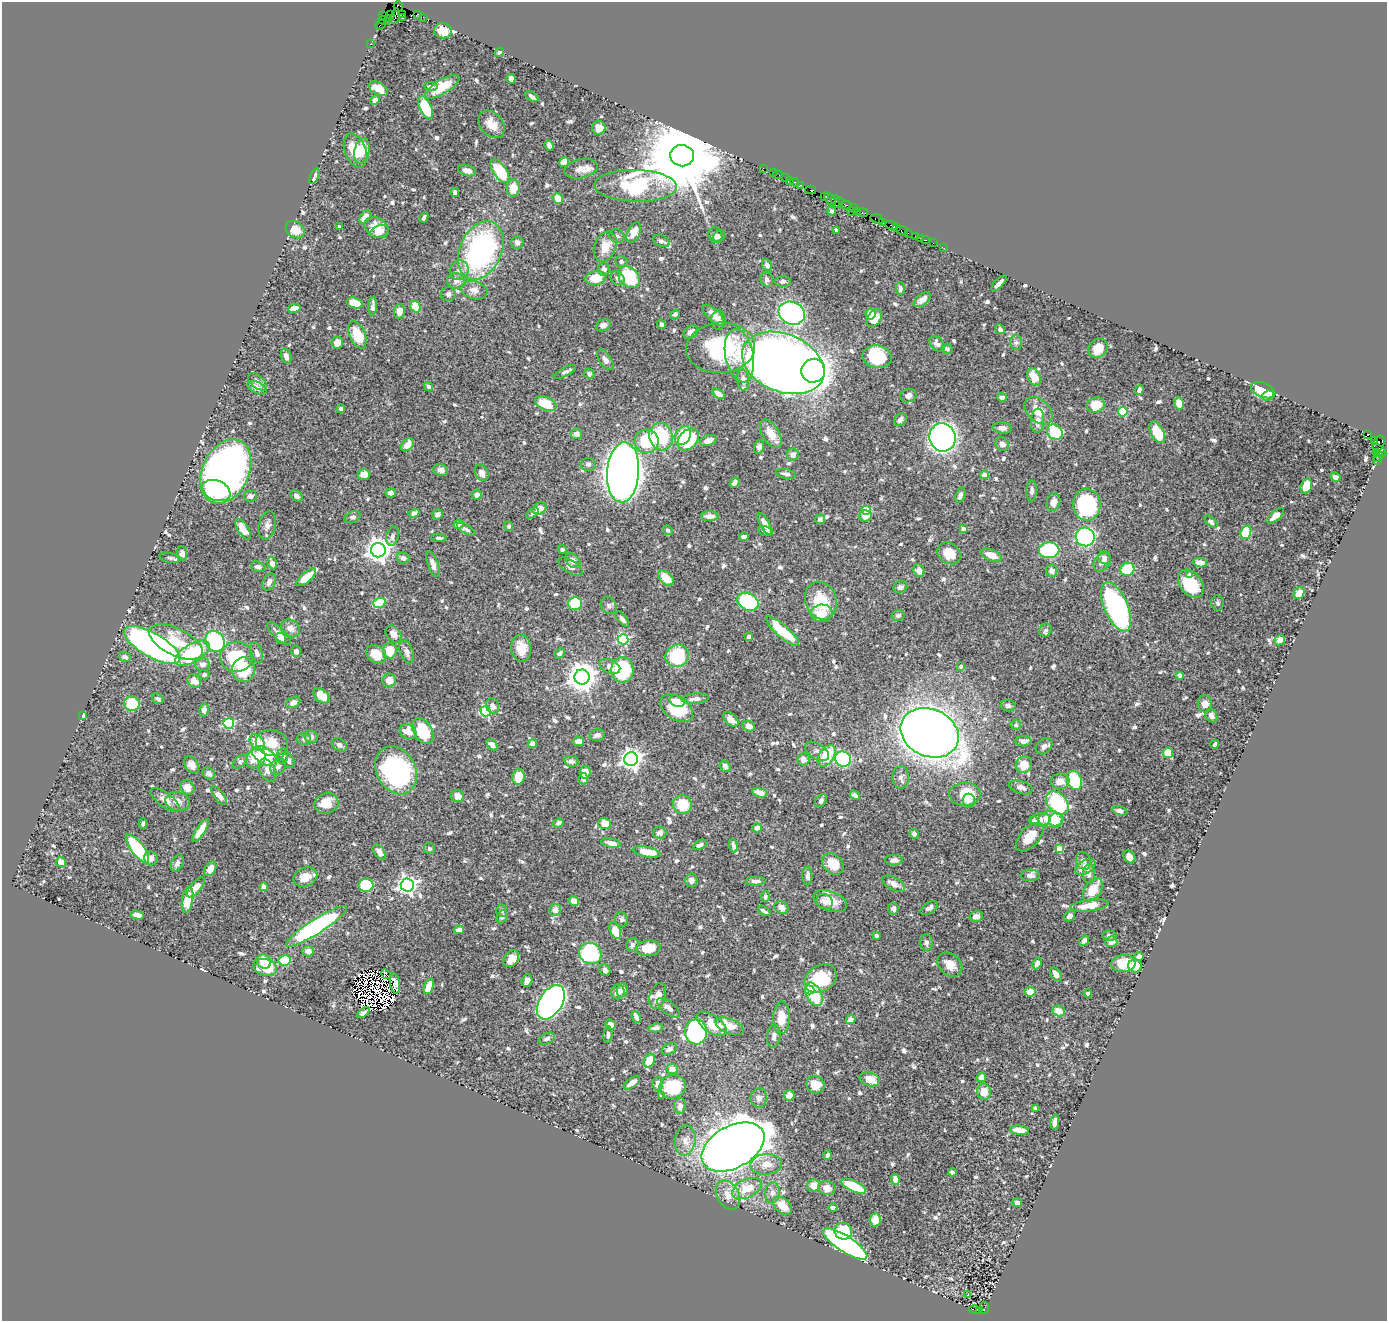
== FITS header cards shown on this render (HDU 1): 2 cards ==
NAXIS1  =                 1385
NAXIS2  =                 1319

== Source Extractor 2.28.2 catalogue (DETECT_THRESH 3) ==
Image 1385 x 1319 px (HDU 1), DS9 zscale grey, 1 PNG px = 1 image px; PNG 1389 x 1323 px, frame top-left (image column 1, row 1319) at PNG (2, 2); each listed source drawn as its Kron ellipse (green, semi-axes under 4 px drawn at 4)
Background 1.11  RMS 0.017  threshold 0.0517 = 3 sigma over >= 5 px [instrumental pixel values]
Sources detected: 802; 10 with non-positive FLUX_AUTO (blend fragments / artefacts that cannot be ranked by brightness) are neither listed nor drawn; of the other 792, the 500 brightest by FLUX_AUTO listed and drawn (292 fainter detections omitted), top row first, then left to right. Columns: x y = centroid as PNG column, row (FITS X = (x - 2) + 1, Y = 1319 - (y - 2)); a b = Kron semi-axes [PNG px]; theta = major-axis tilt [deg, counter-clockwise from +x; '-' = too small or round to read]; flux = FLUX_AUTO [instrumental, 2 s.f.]
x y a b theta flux
398 6 5 4 - 56
418 14 4 3 - 110
391 15 3 2 - 66
402 15 4 3 - 65
383 16 2 2 - 19
395 16 8 3 76 260
423 17 2 2 - 7.8
388 18 2 2 - 47
402 18 3 2 - 100
384 21 6 3 -14 81
381 25 6 4 39 140
443 31 9 7 -7 16
370 44 2 2 - 21
499 52 5 4 - 3
511 79 4 4 - 7.3
431 86 7 4 -7 3.3
442 87 19 7 31 35
378 89 10 6 -27 18
532 97 7 3 -37 4.2
375 100 5 4 - 5.7
426 108 12 6 -65 61
492 124 15 11 -51 15
599 128 7 6 - 9.2
549 145 5 4 - 5.1
355 151 18 10 -68 30
362 151 13 7 79 18
682 156 12 10 -7 21000
564 162 5 4 - 14
763 168 2 2 - 26
581 169 17 9 12 11
467 170 9 5 -17 7.3
500 171 14 6 -56 60
773 173 2 2 - 22
778 174 5 2 - 50
314 176 8 3 67 2.8
786 178 3 2 - 130
789 181 3 2 - 81
795 182 4 3 - 85
800 185 3 2 - 18
636 186 41 16 -1 170
513 188 9 6 85 17
811 190 5 2 - 40
455 192 4 3 - 4
824 196 2 2 - 29
558 198 5 5 - 13
830 199 7 4 -53 230
836 202 6 3 -83 120
839 202 5 3 - 240
846 205 5 3 - 240
853 208 4 3 - 56
832 211 4 3 - 2.8
851 211 2 2 - 54
858 211 3 2 - 110
863 213 5 3 - 130
365 217 7 4 55 15
424 217 5 3 - 3.7
877 219 7 3 -17 130
883 222 3 2 - 81
892 225 6 3 -16 260
339 227 4 3 - 2.9
376 227 13 9 -33 18
897 228 3 2 - 68
295 230 10 7 -35 17
836 230 4 3 - 3.2
902 230 6 2 -18 78
380 231 9 6 15 7.7
634 232 11 6 64 15
908 233 2 2 - 17
715 235 8 6 -66 4.5
617 236 8 6 -35 4.2
719 236 6 5 - 4.3
916 236 3 3 - 140
920 238 3 2 - 18
925 240 3 2 - 16
661 241 9 5 -22 5.3
517 242 6 6 - 4.6
933 243 2 2 - 7.6
605 247 15 10 68 18
944 248 3 2 - 9
481 250 30 21 66 250
621 261 6 5 - 3
767 265 6 4 -66 5.2
604 269 6 6 - 5.3
459 270 10 9 - 7.9
629 277 13 9 -46 85
596 278 10 7 9 25
617 278 8 6 -39 4.6
767 279 7 6 - 5.2
456 281 9 7 -15 7
783 281 8 5 2 3.6
999 283 10 3 46 5.1
900 289 6 4 -89 3.8
474 290 13 9 -15 8.9
448 294 7 7 - 3.5
922 300 10 5 38 6.9
355 303 8 5 -18 22
373 306 9 3 87 4.3
416 307 6 4 -57 24
294 308 6 4 13 12
399 311 7 5 86 10
792 313 13 11 -27 240
675 314 5 4 - 3.2
870 314 5 5 - 14
714 315 13 6 -44 12
874 318 9 6 53 17
719 320 10 7 -89 5.2
661 324 5 4 - 3.1
603 325 8 5 25 6.2
1000 329 5 4 - 4.2
691 332 8 6 34 8.7
357 335 14 8 -67 33
1016 342 7 6 - 3.3
337 343 6 6 - 11
937 344 9 6 -47 4.9
721 348 34 25 4 120
1098 348 10 8 51 19
947 349 5 5 - 3.4
286 356 7 5 -72 5.5
739 356 27 14 -79 28
877 357 15 11 -10 58
605 360 11 6 -56 5.5
783 363 43 29 -22 2300
813 371 12 11 - 400
565 372 12 4 26 4.3
589 374 5 5 - 3.3
1034 377 9 6 -61 18
743 380 10 6 -85 8.5
257 382 11 6 -40 4.5
429 386 4 4 - 2.9
257 388 10 5 -26 6.8
1139 390 5 3 - 3.5
1263 390 13 7 -21 46
718 394 7 4 -31 7.5
1268 395 6 5 - 18
908 396 8 6 15 4.8
1002 397 5 4 - 7.5
546 404 11 6 -24 29
1179 404 6 5 - 18
1096 405 9 7 15 26
341 409 4 4 - 3.6
1038 411 16 11 -43 18
1123 412 5 4 - 71
900 420 7 5 47 4.3
1038 421 12 6 85 7.8
1002 428 10 5 -8 5.3
1055 432 8 7 - 73
1157 432 12 6 -62 36
576 434 5 5 - 7.2
771 434 16 8 -58 18
1367 434 3 3 - 780
683 435 10 7 60 34
661 437 14 11 -71 67
942 437 14 13 - 550
688 439 12 9 47 72
708 440 9 5 19 9.3
646 441 12 11 - 56
1374 441 4 3 - 370
1379 443 8 5 64 240
1002 444 7 6 - 4.3
407 445 7 5 48 12
759 447 7 5 76 4.3
1379 450 8 4 -39 620
1376 452 4 2 - 59
793 455 6 6 - 7.1
1378 456 6 3 48 88
1377 461 3 2 - 41
588 464 7 6 - 3.5
441 470 7 6 - 6.7
226 471 34 23 64 770
623 472 30 16 86 2300
482 473 8 6 -62 7.1
364 474 6 5 - 12
786 474 10 4 -10 4.2
985 475 4 4 - 9.3
1336 477 5 4 - 5.4
735 483 6 4 51 4.1
1306 486 7 5 70 22
216 491 15 10 -23 50
1032 491 10 5 87 4.6
391 493 5 4 - 7.6
477 495 5 5 - 6
960 495 8 4 70 4.8
250 496 7 5 -4 4.1
296 496 7 5 -37 4.2
1053 502 9 6 73 8.4
1087 505 16 13 -86 130
539 508 7 5 32 12
866 510 4 4 - 40
414 513 5 4 - 4.4
532 513 7 4 45 3
437 514 5 5 - 3.7
710 516 8 5 2 9.1
865 516 6 5 - 11
1275 516 10 5 39 13
353 517 8 5 25 3.2
820 519 5 5 - 3.1
1211 522 8 4 -42 4.2
458 524 5 4 - 9.8
765 524 12 4 -61 11
267 525 14 8 76 7
509 526 5 4 - 2.9
243 529 11 5 -57 16
466 529 10 4 -30 3.4
963 529 4 3 - 5.9
668 530 5 4 - 3.5
766 531 7 5 -11 3
1246 532 7 5 71 58
392 536 10 6 75 3.9
744 536 5 3 - 4.4
1085 537 9 9 - 180
439 538 8 4 -4 3.3
378 550 7 7 - 1100
562 550 4 4 - 2.9
1049 550 10 7 4 120
949 553 12 10 -36 18
182 554 7 5 -84 5.5
991 555 11 5 -21 15
170 558 10 5 -11 2.9
403 558 6 5 - 5.7
1104 558 7 6 - 6
573 561 8 6 -43 7.3
1102 562 10 7 50 6.2
272 563 6 4 -67 7.3
1200 563 7 4 -9 7.3
433 564 13 5 -71 6.8
258 567 7 5 -17 4.7
570 567 14 6 -31 4.9
1127 569 7 6 - 52
919 571 6 5 - 9.3
1052 571 6 5 - 7.2
1190 575 4 4 - 3.2
306 577 12 5 41 21
666 578 9 6 -43 20
269 582 9 6 58 6.3
1191 584 15 11 -55 45
900 587 7 6 - 3.7
1299 593 6 5 - 12
821 601 19 15 -70 41
748 602 11 8 -28 110
379 603 6 5 - 70
575 603 7 6 - 45
1218 603 7 6 - 3.1
609 605 9 7 -59 3.7
1116 607 26 11 -67 310
822 613 11 8 5 18
898 615 6 5 - 2.9
622 619 9 4 -50 4.1
290 628 10 8 -37 8.5
1046 630 7 6 - 3.4
782 631 21 6 -42 51
279 634 15 5 -43 8.6
393 634 9 7 -54 9.9
749 637 4 4 - 4.2
281 639 6 5 - 7.6
623 639 5 5 - 120
1280 640 5 5 - 13
215 641 11 9 -56 140
176 642 29 13 -26 40
152 645 32 12 -30 480
521 648 13 10 -85 19
296 651 6 5 - 3.8
390 651 8 7 - 24
407 652 12 6 -70 7.2
192 653 19 9 30 100
257 653 10 6 -73 4.5
560 653 5 4 - 3.2
376 654 10 8 -37 18
677 656 12 11 - 61
125 657 6 5 - 3.3
236 657 16 15 - 71
203 665 7 6 - 6.8
610 666 11 6 -24 6.4
961 666 4 4 - 2.9
243 670 12 11 - 41
622 670 13 11 89 95
204 675 5 4 - 2.7
1180 675 4 3 - 4.1
582 677 7 7 - 1600
389 680 7 6 - 14
194 681 7 6 - 12
322 696 9 6 -40 13
158 699 6 4 -33 3
695 699 14 5 5 6.1
677 701 8 5 -24 8.9
293 702 7 5 28 5
132 704 8 7 - 50
1205 704 8 7 - 9.2
493 706 8 6 -71 5.5
1008 706 7 5 -9 3.7
677 708 18 11 -35 59
204 710 6 5 - 4.1
486 711 5 5 - 130
83 715 4 3 - 9.8
1211 716 7 5 -51 4.7
731 719 9 5 -42 9.6
229 723 5 5 - 110
1016 725 5 5 - 2.8
749 726 6 5 - 8.7
408 731 8 7 - 15
423 731 14 9 -58 42
930 733 30 23 -24 1500
597 735 8 5 13 4.2
311 737 6 6 - 5.8
304 739 7 6 - 3.1
578 741 5 5 - 7.6
1023 741 8 5 1 7.3
257 743 9 6 -49 28
272 743 16 13 -13 22
533 744 4 4 - 4.8
1215 744 4 3 - 4.3
339 745 8 6 -36 3.9
492 745 6 4 -49 7.2
1044 746 9 7 43 5
817 751 13 7 -32 5.3
1168 753 5 5 - 24
265 756 14 8 -31 67
283 756 8 5 84 3.9
827 756 12 7 58 44
256 758 11 9 47 19
631 759 7 7 - 690
803 759 6 6 - 6.6
843 759 8 7 - 100
240 761 9 5 42 2.7
288 761 7 5 -64 4
571 761 7 5 -7 3.8
1024 764 9 8 - 17
191 765 9 6 -52 6.5
725 766 6 5 - 4
278 767 9 7 52 4.9
267 770 12 7 -63 6.8
396 770 25 19 -62 200
585 772 6 5 - 9.6
209 774 7 5 -40 4.8
518 777 8 6 87 18
901 777 11 8 -89 6.3
583 779 5 5 - 5.7
1074 780 10 7 -66 79
1060 781 9 8 - 12
1021 787 12 6 -17 6.8
187 788 7 7 - 13
760 793 8 4 -13 7.1
965 794 16 11 1 34
855 795 5 4 - 4.1
219 796 11 5 -52 8.2
457 796 7 6 - 8.4
165 800 17 7 -36 11
178 801 12 9 -13 8.3
821 801 7 5 56 4
969 801 7 6 - 6.7
326 803 12 10 23 21
1057 803 13 9 -48 130
682 805 9 9 - 30
1120 811 7 4 -14 5.9
1050 819 12 8 4 31
1040 820 10 6 2 5.7
1056 820 7 7 - 18
1034 821 4 4 - 3
558 823 5 4 - 3.7
605 823 6 5 - 18
143 824 5 4 - 2.8
757 828 5 4 - 8.1
201 830 13 4 58 17
660 832 7 6 - 4.5
914 834 5 4 - 5
1030 837 17 9 47 19
611 843 10 4 -13 8.1
700 845 7 4 30 4.3
733 846 7 4 -74 4.3
137 848 17 6 -53 89
429 848 6 5 - 3.5
1060 849 4 4 - 25
379 852 8 5 -51 7.4
647 852 14 5 -11 17
1129 857 7 5 -56 7.6
151 858 7 7 - 5.9
894 860 9 5 3 6.2
1083 861 9 7 -69 4.3
61 862 5 5 - 15
177 863 9 6 63 4.9
833 864 12 9 -41 20
1085 867 11 6 31 12
210 869 8 5 57 10
1089 874 9 6 -89 6.5
1030 875 9 5 3 4.3
807 876 9 5 -88 5.5
305 877 12 9 23 15
691 880 7 6 - 4.7
756 881 10 4 0 5.1
894 884 12 6 -28 11
366 885 7 6 - 45
407 885 7 6 - 520
196 887 12 5 49 13
264 887 4 4 - 6.2
1093 890 13 8 54 27
765 896 6 4 90 3.5
188 900 13 5 81 15
574 901 5 4 - 11
824 901 9 7 -31 5.4
830 901 17 9 -20 19
1090 905 19 5 7 23
781 907 7 6 - 9.2
929 908 10 5 32 4.3
893 909 6 5 - 4.7
555 910 6 5 - 9.5
502 911 6 5 - 2.8
764 911 7 3 -32 3.1
137 915 7 4 -13 12
976 916 7 5 15 7.9
1070 916 6 5 - 4.9
502 917 7 5 65 2.8
622 919 7 6 - 3.3
317 926 36 7 33 220
459 930 5 4 - 7.3
615 931 8 5 -68 19
876 935 4 3 - 3.6
1109 935 7 5 -4 3.6
1084 941 6 4 52 5
926 942 8 6 90 4.2
1111 942 6 5 - 9.1
632 945 7 6 - 4
648 948 12 7 6 22
308 951 6 5 - 7.1
590 953 11 10 - 140
1139 956 5 4 - 5.6
511 959 9 6 51 11
285 960 6 5 - 42
264 961 7 6 - 25
1037 963 6 4 67 7.3
1124 963 12 8 7 19
950 965 14 10 -43 15
1135 966 7 6 - 22
265 967 12 8 -15 34
605 970 6 5 - 4.2
386 974 5 3 - 3
1056 974 7 5 -56 9.5
820 979 17 13 32 64
527 981 6 5 - 4.5
395 983 10 5 -80 5.9
429 986 8 4 69 23
622 990 7 5 80 5.1
809 990 5 4 - 12
618 992 7 6 - 7.6
1030 992 5 5 - 23
1088 993 4 3 - 2.9
814 994 12 7 -63 40
658 996 13 8 74 10
551 1002 19 11 58 630
669 1008 14 6 -37 6.8
1059 1011 6 5 - 14
363 1013 7 3 35 3
636 1017 6 3 -66 5.2
781 1018 16 8 87 21
850 1019 5 4 - 6.5
712 1024 17 8 -35 22
611 1025 5 5 - 6.1
729 1026 15 7 -22 19
656 1028 7 4 7 4.7
696 1032 12 11 - 260
608 1035 8 4 87 3.4
774 1036 11 6 84 5.4
547 1039 8 5 25 3.6
669 1049 8 5 28 4.3
649 1061 7 5 64 21
672 1069 5 5 - 8.4
981 1077 5 4 - 8
870 1079 10 6 -16 19
632 1083 10 4 37 6.9
658 1084 6 5 - 11
815 1085 9 8 - 16
673 1087 13 11 16 56
984 1092 8 7 - 13
789 1095 5 5 - 8.3
661 1096 4 4 - 3.1
759 1098 10 8 82 5.6
680 1106 7 6 - 5.4
1035 1108 4 3 - 2.8
1055 1122 8 4 83 7.7
1019 1130 9 4 -6 12
685 1140 15 10 81 11
733 1147 34 21 29 2000
827 1155 5 3 - 2.8
766 1164 15 10 5 15
952 1172 4 3 - 3.9
895 1179 5 4 - 9.4
814 1185 6 6 - 11
854 1186 13 5 -25 48
747 1188 16 9 25 23
827 1188 9 7 -18 10
772 1193 10 7 81 6.9
728 1195 16 10 -61 14
1017 1203 5 4 - 5.3
783 1206 11 7 -41 19
833 1207 4 4 - 2.9
875 1220 6 5 - 10
843 1231 9 8 - 40
845 1244 26 8 -33 400
968 1295 3 2 - 4.5
984 1308 6 5 - 220
975 1310 6 3 -15 240
980 1311 3 2 - 140
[292 fainter detections neither listed nor drawn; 10 non-positive-flux detections neither listed nor drawn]